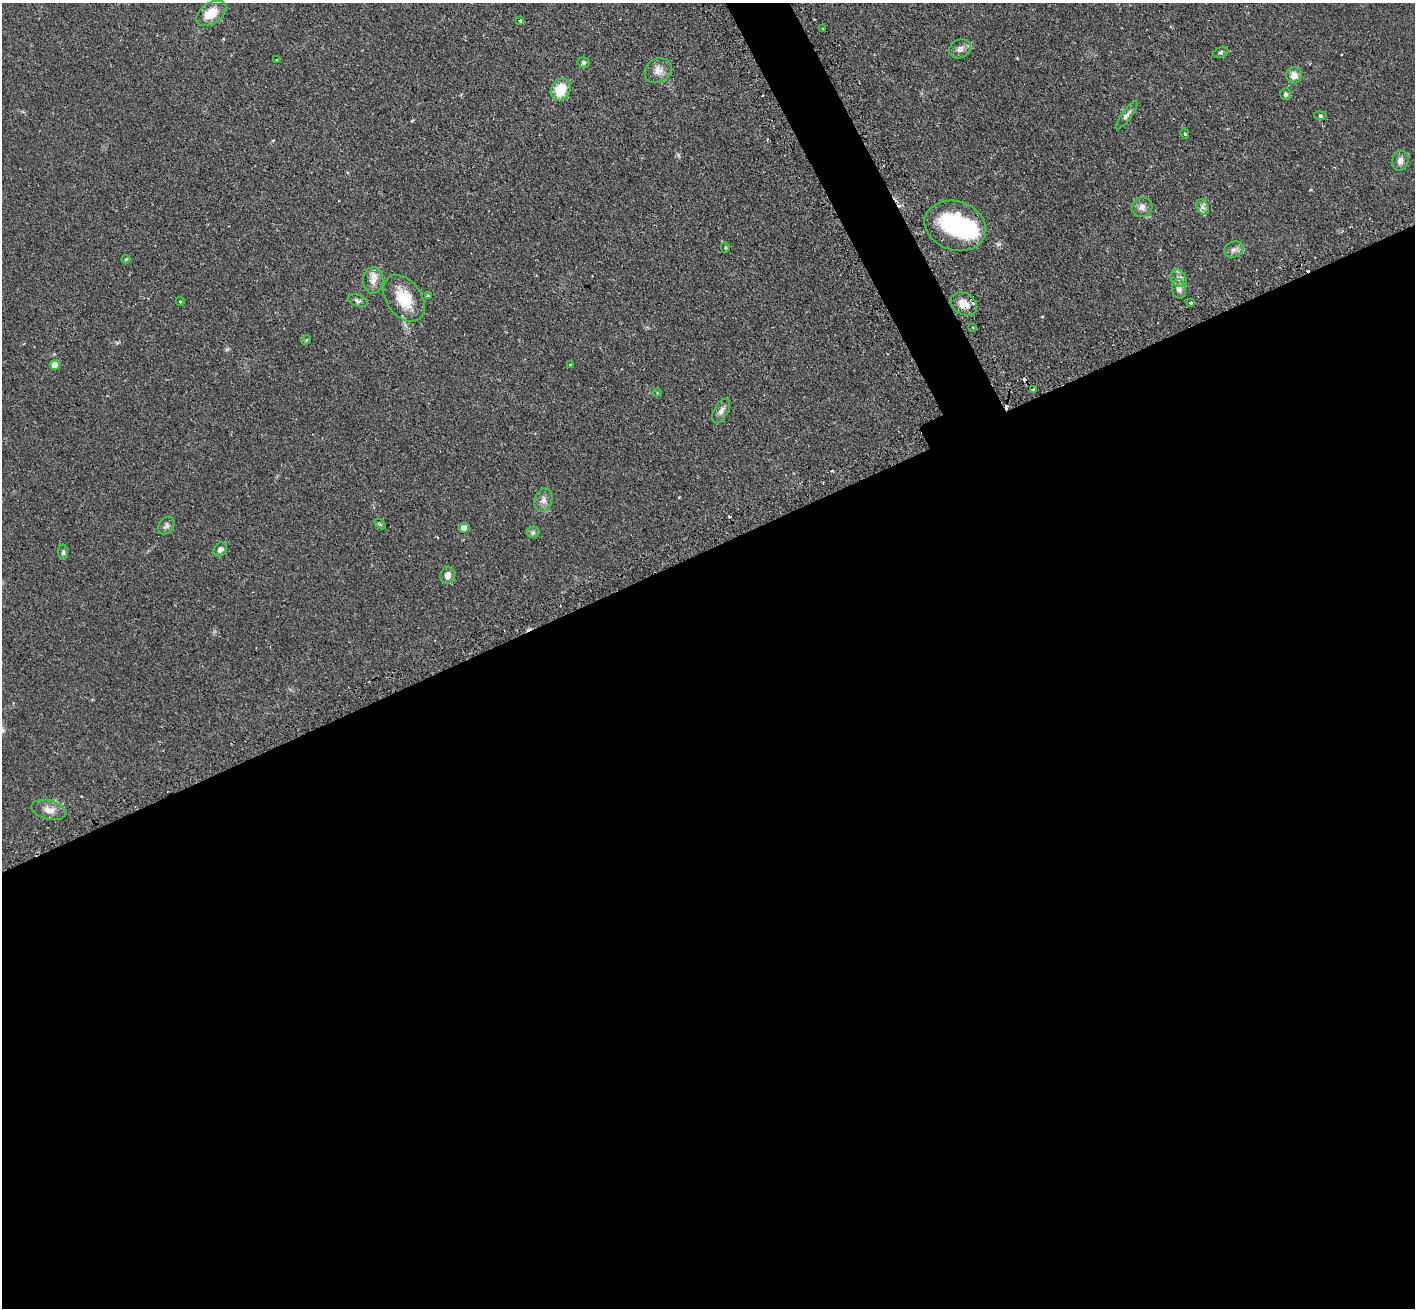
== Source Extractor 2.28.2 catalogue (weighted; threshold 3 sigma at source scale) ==
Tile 15 of 4 x 4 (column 3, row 4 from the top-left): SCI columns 2867-4279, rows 182-1487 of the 5734 x 5719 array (HDU 1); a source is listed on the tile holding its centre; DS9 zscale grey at full resolution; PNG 1417 x 1310 px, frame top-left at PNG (2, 3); each listed source drawn as its Kron ellipse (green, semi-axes under 4 px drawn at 4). Shown black and unused: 60% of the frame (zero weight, under 2 of 3 exposures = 4% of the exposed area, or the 3 px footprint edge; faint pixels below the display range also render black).
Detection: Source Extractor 2.28.2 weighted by HDU 2 'WHT'; one run over the whole footprint, this tile lists its part. Background 0.12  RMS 0.0059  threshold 0.0263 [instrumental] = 3 sigma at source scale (4.5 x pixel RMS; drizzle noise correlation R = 1.50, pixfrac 1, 0.05/0.05 arcsec/px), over >= 5 px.
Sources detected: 61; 2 inside a brighter object's white glare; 12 cosmic-ray / hot-pixel residue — neither listed nor drawn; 1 inside a brighter listed object's ellipse — not listed separately; the other 46 listed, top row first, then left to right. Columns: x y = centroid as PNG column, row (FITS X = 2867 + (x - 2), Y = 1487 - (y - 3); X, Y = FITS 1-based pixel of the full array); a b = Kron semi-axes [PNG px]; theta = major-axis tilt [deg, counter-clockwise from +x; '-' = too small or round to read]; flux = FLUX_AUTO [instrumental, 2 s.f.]
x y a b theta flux
211 13 17 10 34 10
520 21 3 3 - 1.1
823 29 3 2 - 0.72
960 49 11 9 26 3
1221 52 8 5 20 1.1
276 60 3 2 - 0.77
584 62 6 5 - 0.99
658 71 14 11 29 4.7
1294 75 8 8 - 4.2
561 90 11 9 57 14
1285 94 6 5 - 1.2
1126 115 17 5 54 2.2
1320 116 6 3 -8 0.72
1185 134 5 3 - 0.69
1400 161 10 8 77 2.8
1142 207 10 10 - 3.2
1203 207 8 5 -59 2
955 226 31 24 -17 36
725 247 5 4 - 0.68
1234 250 10 7 25 2.4
126 259 4 4 - 0.64
1179 278 9 7 -59 2.7
373 280 13 10 89 4.5
1179 289 10 7 -78 2.8
428 296 3 3 - 0.99
404 298 26 17 -54 17
180 301 4 3 - 0.44
358 301 10 6 -20 1.5
1191 303 3 3 - 1.7
964 304 14 10 -32 6.6
973 327 2 2 - 0.53
306 340 5 4 - 0.6
55 365 5 5 - 6.1
570 365 3 3 - 0.56
1033 389 3 3 - 3
657 393 4 3 - 0.4
721 411 13 7 61 2.7
543 500 12 8 72 3
380 524 6 4 -43 0.72
166 526 9 7 54 1.6
464 528 5 5 - 7
533 532 6 6 - 1.1
220 550 7 6 - 2
63 552 7 5 90 1
447 575 8 7 - 3.2
49 810 18 9 -15 4.3
Overlapping masked pixels (flux is a lower limit): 2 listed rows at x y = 964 304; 1033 389